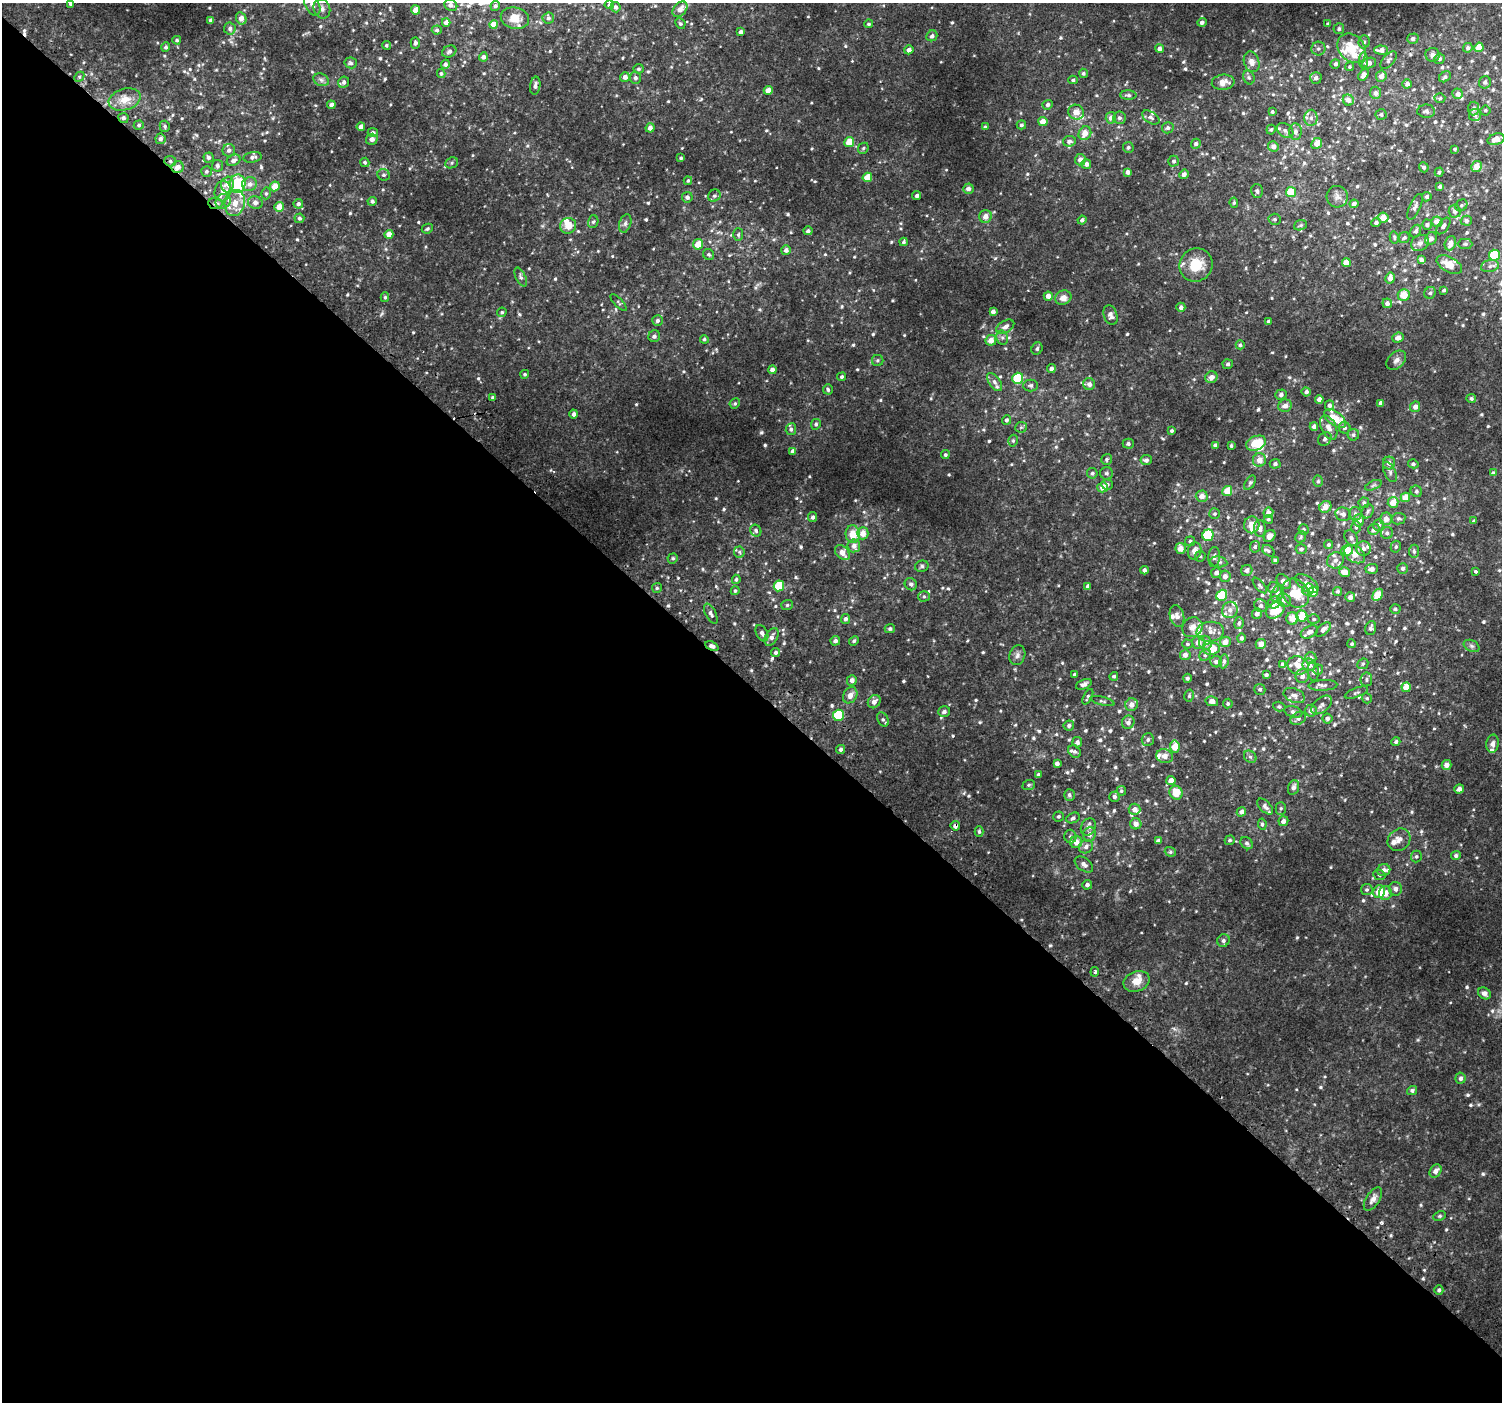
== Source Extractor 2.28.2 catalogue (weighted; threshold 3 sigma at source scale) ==
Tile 14 of 4 x 4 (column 2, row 4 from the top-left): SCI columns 1564-3063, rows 224-1623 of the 6113 x 6113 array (HDU 1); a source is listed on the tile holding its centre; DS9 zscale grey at full resolution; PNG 1504 x 1404 px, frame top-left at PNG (2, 3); each listed source drawn as its Kron ellipse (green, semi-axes under 4 px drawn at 4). Shown black and unused: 51% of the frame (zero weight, under 2 of 3 exposures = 3% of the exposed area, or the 3 px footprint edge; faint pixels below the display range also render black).
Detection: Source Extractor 2.28.2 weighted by HDU 2 'WHT'; one run over the whole footprint, this tile lists its part. Background 0.0336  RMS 0.0094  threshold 0.0425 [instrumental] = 3 sigma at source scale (4.5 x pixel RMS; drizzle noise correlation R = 1.50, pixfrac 1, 0.0396/0.0396 arcsec/px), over >= 5 px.
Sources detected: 793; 2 cosmic-ray / hot-pixel residue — neither listed nor drawn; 37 inside a brighter listed object's ellipse — not listed separately; of the other 754, all 500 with FLUX_AUTO >= 1.42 (the completeness limit of this list) listed and drawn (254 fainter detections not listed), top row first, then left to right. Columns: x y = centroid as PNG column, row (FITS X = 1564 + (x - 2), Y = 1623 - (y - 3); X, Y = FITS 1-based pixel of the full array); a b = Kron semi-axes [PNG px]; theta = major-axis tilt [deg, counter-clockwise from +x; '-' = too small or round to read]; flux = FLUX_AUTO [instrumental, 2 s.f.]
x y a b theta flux
70 4 4 4 - 1.5
312 5 12 7 -64 4.8
451 5 7 5 -23 3.4
609 5 4 4 - 2
495 6 5 4 - 2.1
615 7 5 5 - 3.5
322 9 10 8 -69 4.1
680 9 9 6 48 6.5
416 10 4 4 - 11
241 18 6 5 - 7
515 18 14 10 -13 11
548 18 6 5 - 2.1
211 20 4 4 - 3.3
1202 22 5 4 - 3.3
446 23 4 4 - 4.7
680 23 5 5 - 1.6
494 24 4 4 - 10
869 24 4 4 - 1.7
1328 24 4 3 - 1.5
230 28 6 6 - 2.7
1339 29 5 5 - 2
437 30 5 4 - 1.8
741 32 4 3 - 3.1
932 36 6 5 - 2.8
1413 39 6 5 - 2.7
177 40 4 4 - 1.5
1364 42 6 5 - 1.9
415 43 6 4 88 2.2
386 45 4 4 - 1.7
166 47 5 4 - 1.8
1479 47 5 4 - 13
1160 48 4 4 - 3.5
1352 48 16 12 -48 22
1468 48 5 4 - 2.7
1318 49 7 7 - 2.6
909 50 4 4 - 5.3
1381 50 7 4 -2 5.9
449 51 7 5 25 2.5
1432 55 7 7 - 3.8
483 57 4 4 - 3.3
1440 59 5 5 - 2.7
1363 60 8 4 -89 1.9
1389 60 10 5 50 2.6
1252 62 10 7 -72 6.8
351 63 6 5 - 1.9
1369 63 7 5 22 4.5
445 64 4 4 - 2.6
1335 64 5 5 - 2.3
1349 67 4 4 - 1.5
638 69 5 5 - 2.1
441 73 4 3 - 1.7
1083 73 5 4 - 1.7
1364 75 6 4 52 5.1
1381 76 6 5 - 4.8
79 77 5 4 - 1.6
625 77 5 4 - 5.2
1249 77 7 5 -68 1.9
1445 77 6 5 - 2.2
635 78 6 5 - 2.7
1316 78 6 5 - 3
321 80 8 6 -23 2.6
1073 80 5 4 - 1.6
344 82 6 5 - 3.3
1223 82 11 7 6 8.2
1485 82 6 5 - 2.2
1407 84 4 4 - 3.4
535 86 9 5 80 3.2
768 90 4 4 - 8.5
1375 93 6 5 - 3.6
1458 94 5 5 - 4.7
1128 95 8 4 -1 2.2
1440 98 5 4 - 1.5
125 99 16 10 17 11
1348 100 5 5 - 4.9
331 105 4 4 - 4.1
1048 105 5 4 - 3
1473 109 7 5 85 3.1
1485 110 5 5 - 1.4
1426 111 9 6 0 2.7
1076 112 8 7 - 7.3
1272 112 4 3 - 1.5
1381 115 6 5 - 2.4
1475 115 6 6 - 3.2
1151 117 9 5 -32 2.8
123 118 5 5 - 2.2
1111 118 6 5 - 5.6
1119 118 6 6 - 2.3
1311 118 8 6 90 3.9
1043 122 4 4 - 9.3
139 125 5 4 - 1.7
1021 125 5 4 - 1.9
165 126 5 5 - 1.7
361 127 4 4 - 6
985 127 4 4 - 1.7
650 128 5 4 - 4.8
1168 128 6 5 - 2.4
1271 130 5 4 - 1.6
1285 130 9 6 -39 3.2
1295 132 8 6 89 3.9
373 133 5 4 - 2.5
1085 133 7 6 - 7.8
160 139 5 5 - 3.1
372 139 6 5 - 3.5
1496 139 8 5 16 8.2
1069 141 6 5 - 3.4
849 142 5 4 - 15
1317 143 6 5 - 8.5
1196 144 5 4 - 2.3
1273 146 5 5 - 4.9
1128 147 5 5 - 2.1
863 148 6 5 - 1.5
1455 149 4 3 - 1.4
229 150 6 6 - 3.1
253 157 9 5 10 2.9
208 158 5 5 - 2.4
681 158 3 3 - 1.4
233 160 7 5 28 3.5
1080 160 5 5 - 5.9
170 161 6 5 - 2.1
1174 161 5 5 - 2
365 162 4 4 - 1.7
452 163 6 5 - 1.7
1086 164 5 5 - 3.9
217 166 5 5 - 2.4
1476 166 5 5 - 10
178 167 6 6 - 7.4
1424 167 5 4 - 2.3
206 171 5 5 - 1.7
1128 172 4 4 - 3.9
1439 172 5 4 - 1.6
1184 174 5 4 - 3.2
384 175 6 5 - 1.9
867 177 5 4 - 13
688 181 4 4 - 1.5
227 184 8 6 86 9.1
238 184 9 8 - 60
249 184 7 7 - 4.7
275 186 5 4 - 12
1440 187 4 3 - 1.9
968 189 5 5 - 4
223 191 10 8 79 6.2
1257 191 7 6 - 2.5
1291 192 5 5 - 16
266 193 6 4 75 1.6
714 196 6 5 - 2.1
917 196 4 4 - 2.4
687 197 5 5 - 3
1337 197 11 10 - 4.6
1427 197 5 4 - 2.5
223 201 8 7 - 4.6
372 201 4 4 - 2.4
215 203 7 5 -6 2.7
235 203 13 10 77 11
255 203 7 6 - 3.5
1234 203 5 4 - 1.6
298 204 5 5 - 2.8
1354 204 4 4 - 3.6
1461 205 6 5 - 1.6
279 207 5 4 - 9.5
1415 207 14 5 66 3.7
1455 211 6 6 - 3.9
985 216 6 6 - 6.3
299 218 5 4 - 2.1
1383 218 5 5 - 12
1275 219 6 5 - 2
1082 220 4 4 - 2.3
1466 221 5 5 - 2.6
593 222 6 5 - 2
1376 222 5 4 - 2.5
1437 222 5 5 - 6.9
625 223 9 6 73 3
1300 225 6 5 - 1.6
1427 225 5 5 - 2.5
568 226 8 8 - 11
1443 226 9 5 54 3.1
427 229 6 4 27 1.8
808 231 4 4 - 2.2
1416 231 7 5 62 2.3
389 234 4 4 - 8.4
738 234 6 5 - 1.6
1394 237 6 4 -77 1.4
1404 238 6 5 - 1.7
1431 239 7 5 53 3.9
904 242 4 4 - 1.8
1420 243 9 7 32 4.2
1450 243 7 5 69 6.8
698 244 5 5 - 13
1465 244 7 5 0 1.8
786 250 5 5 - 3.9
709 255 6 5 - 2
1494 255 5 5 - 27
1421 260 4 4 - 3.3
1346 262 4 4 - 12
1196 265 17 16 - 23
1449 265 14 7 -29 13
1490 266 9 6 11 3.1
521 277 10 5 -65 2.5
1390 278 5 4 - 6
1444 290 3 3 - 1.6
1430 293 6 5 - 2
1404 295 6 6 - 13
1048 296 4 4 - 5.6
385 297 5 4 - 1.6
1063 298 8 7 - 6.7
618 302 11 4 -46 1.5
1387 303 5 4 - 3.3
1181 307 4 4 - 4
993 311 4 4 - 3.8
502 312 5 4 - 1.6
1111 315 10 6 -70 4.6
657 321 5 5 - 2.7
1268 321 3 3 - 1.4
1005 327 10 6 30 3.8
654 336 6 5 - 2.8
1002 338 7 5 -68 2.4
1398 338 6 5 - 5.8
704 339 4 4 - 1.8
991 340 5 5 - 7.9
1240 345 4 4 - 1.6
1037 349 6 5 - 2
878 360 6 5 - 1.6
1396 360 11 8 44 4.1
1228 364 5 5 - 2.1
1051 369 4 4 - 3.2
772 370 4 4 - 3.9
525 374 4 4 - 1.7
842 377 4 4 - 1.8
1211 377 6 5 - 5.1
1018 378 5 5 - 40
995 382 10 5 -53 3.6
1089 384 6 6 - 3.8
1031 385 7 6 - 2.3
828 389 5 5 - 1.8
1306 392 4 4 - 2.8
1281 395 5 5 - 2.8
493 397 4 4 - 1.9
1471 398 5 4 - 2
1319 399 4 4 - 5.4
735 403 5 5 - 1.6
1381 403 4 4 - 3.9
1329 405 5 4 - 3.1
1285 406 7 6 - 5.1
1415 407 5 5 - 4.7
574 414 4 4 - 3.3
1335 419 13 7 -37 14
1006 420 5 4 - 2.3
816 424 5 4 - 2.1
1314 426 4 4 - 4
1021 427 6 5 - 1.6
1329 427 13 7 -65 6.7
1345 428 6 5 - 2.5
791 429 6 5 - 2.2
1172 431 4 4 - 1.7
1353 435 6 5 - 2.2
1325 439 7 6 - 2.7
1013 441 6 4 75 1.6
1256 443 10 7 23 20
1128 444 5 5 - 2.3
1215 445 4 4 - 3.2
1231 446 3 3 - 1.7
793 451 4 4 - 3.8
945 455 4 4 - 1.6
1107 459 6 5 - 1.9
1146 460 6 5 - 2.9
1259 460 7 6 - 7.5
1389 463 6 6 - 4.2
1275 464 5 5 - 2.6
1413 464 5 4 - 1.7
1390 472 11 5 -64 2.7
1092 473 5 5 - 2.1
1106 473 6 6 - 2.2
1493 473 4 3 - 1.7
1318 481 6 5 - 1.9
1250 483 8 4 57 1.8
1107 484 6 5 - 2.5
1373 485 9 4 23 2
1103 487 5 5 - 8.2
1227 491 5 5 - 14
1416 491 6 5 - 2
1202 496 6 5 - 6.7
1405 497 5 4 - 12
1393 502 5 5 - 12
1364 503 5 5 - 1.9
1325 507 6 5 - 6.3
1368 511 7 5 62 2.1
1268 513 5 5 - 6.2
1214 514 5 5 - 1.5
1343 514 8 6 -18 3.8
1355 514 6 6 - 2.5
813 517 5 4 - 2.4
1268 519 4 4 - 1.6
1386 519 6 6 - 6.3
1399 519 7 5 9 2.3
1359 520 6 5 - 10
1474 521 3 3 - 1.5
1252 525 8 7 - 9.4
1379 525 6 5 - 2.6
1356 527 6 4 -90 1.8
1260 528 8 6 -88 4.7
1304 529 5 5 - 1.5
1374 529 6 5 - 3.6
756 531 6 5 - 1.9
863 533 6 5 - 8.6
1387 533 6 6 - 2.5
853 534 9 7 -85 16
1208 535 6 5 - 35
1270 536 6 5 - 6
1301 537 6 5 - 1.5
1351 538 8 6 -61 2.9
1190 541 5 4 - 1.4
1328 545 4 4 - 1.7
854 546 6 6 - 3.9
1255 547 6 5 - 1.9
1396 547 6 5 - 1.8
1180 548 5 5 - 9.4
1301 549 5 5 - 2.1
1364 549 7 7 - 4
1347 550 6 5 - 12
1195 551 9 6 74 6.8
1268 551 7 5 -39 1.4
1414 551 6 5 - 2
739 552 5 5 - 1.8
842 553 9 6 -48 7
1355 554 11 8 -34 8.7
1200 556 6 5 - 1.4
1214 557 10 6 84 2.7
673 558 5 4 - 1.5
1275 560 4 4 - 1.7
1335 560 9 7 43 4.7
1219 562 8 5 -10 2.3
922 566 7 5 14 1.8
1403 568 5 5 - 2.8
1372 569 6 5 - 4.3
1144 570 4 4 - 2.3
1247 570 6 5 - 3.8
1475 571 3 3 - 14
1345 572 5 5 - 7.4
1216 573 5 5 - 3.3
1225 576 6 5 - 4.3
736 579 4 4 - 1.8
1284 582 9 5 -46 5.7
1307 583 13 7 -34 6.5
911 584 6 6 - 2.8
1260 585 9 4 -49 2
779 586 5 5 - 29
1088 586 4 4 - 3.5
1274 587 5 5 - 1.6
657 588 5 5 - 1.5
1308 589 6 5 - 7
735 591 4 4 - 1.8
1338 591 4 4 - 1.5
1313 592 5 4 - 19
1277 593 9 5 62 3.6
1295 593 15 12 -52 21
1222 595 6 5 - 32
1378 595 6 4 58 16
924 596 5 5 - 1.6
1350 597 5 5 - 4.4
1284 600 7 6 - 3.5
1274 602 6 6 - 5.3
787 605 6 5 - 1.7
1261 606 7 6 - 1.9
1395 609 5 4 - 1.6
1230 610 8 7 - 5.2
1275 610 10 7 34 23
711 614 11 5 -63 3.5
1257 614 5 5 - 4.1
1177 616 11 7 -76 4.8
1302 616 5 5 - 21
845 619 5 4 - 2.6
1292 619 6 6 - 8.4
1314 619 6 5 - 1.5
1239 623 6 5 - 2.3
1192 627 11 9 36 7.3
1371 628 7 5 71 2.6
890 629 5 4 - 1.9
1323 630 9 5 44 3.7
1210 632 14 10 6 7
1309 632 9 5 27 4.8
762 633 9 5 -62 3.3
771 637 9 6 61 4.3
1241 638 5 4 - 2.4
835 641 5 4 - 2.8
854 641 5 4 - 1.9
1198 642 6 6 - 6.3
1225 642 5 5 - 7
1205 643 7 6 - 5.1
1187 644 5 4 - 1.7
1261 644 5 5 - 6.2
1352 644 4 4 - 1.4
712 646 7 4 -24 3.6
1472 646 8 5 -27 2.3
1211 649 8 6 8 15
776 653 4 4 - 2.2
1017 655 10 7 72 3.5
1185 655 5 5 - 4.7
1205 655 6 5 - 1.9
1311 658 6 5 - 2.3
1224 661 7 4 81 2.1
1216 662 6 5 - 2.9
1283 664 4 3 - 3
1309 664 6 6 - 6.9
1363 664 6 5 - 1.4
1298 665 11 9 -23 8.8
1318 670 5 4 - 1.5
1313 671 10 5 -84 2.6
1075 675 4 3 - 1.9
1266 675 3 3 - 1.8
1114 676 4 4 - 1.6
1302 676 7 6 - 3.8
1187 678 4 4 - 2.1
1366 679 7 6 - 2.1
852 680 5 5 - 4
1084 684 8 4 23 3.1
1323 685 14 5 3 3.5
1406 687 5 4 - 14
1260 689 5 5 - 1.9
1356 693 12 4 21 2.2
850 695 8 6 60 5.6
1294 695 11 7 -22 3.7
1189 696 6 4 77 1.5
1088 697 8 4 63 1.9
1367 698 5 5 - 1.4
1102 701 12 3 -14 1.7
1212 701 6 5 - 5.2
874 702 7 6 - 4.3
1228 704 5 4 - 1.7
1132 705 6 6 - 5.2
1322 705 12 7 39 3.8
1279 707 6 4 -16 1.8
1311 711 6 5 - 5
944 712 6 5 - 3.1
1293 712 9 5 -17 2.7
838 715 6 5 - 52
883 719 7 5 -62 2
1298 719 8 6 29 3.6
1327 719 5 5 - 3
1128 722 7 6 - 3.4
1069 725 5 5 - 2.4
1148 740 6 6 - 2.5
1077 742 5 5 - 2.6
1396 742 4 4 - 2.2
1492 744 9 6 86 3.6
1175 746 6 4 -81 15
841 749 5 4 - 2.1
1075 751 7 5 -40 2.2
1165 756 8 7 - 5.5
1250 757 7 5 -44 2
1057 763 4 4 - 3
1446 765 5 5 - 5.3
1038 774 3 3 - 1.8
1171 781 5 4 - 6.2
1029 785 6 5 - 1.6
1293 787 7 5 74 3.7
1459 789 5 4 - 3.9
1121 791 5 4 - 1.6
1176 793 7 6 - 15
1069 795 6 5 - 2.1
1114 797 5 5 - 2.7
1265 807 10 5 -45 2.8
1281 808 6 5 - 1.8
1135 809 6 5 - 4.7
1241 812 5 4 - 3.9
1058 816 5 5 - 1.7
1073 818 7 5 23 1.9
1283 821 5 4 - 3.7
1136 824 5 5 - 4.6
1262 824 6 4 -81 1.9
955 826 5 4 - 3.5
1088 827 9 7 62 3.7
979 831 5 4 - 1.7
1089 834 7 6 - 4.5
1070 837 7 6 - 2.3
1230 840 5 4 - 1.6
1399 840 12 10 42 6.5
1158 841 4 4 - 3.3
1076 842 6 6 - 6.3
1247 843 7 5 -47 2.2
1086 847 7 6 - 3.7
1170 852 6 4 -20 1.5
1416 856 6 5 - 1.6
1456 856 5 4 - 2.3
1084 864 10 6 -36 4.5
1384 870 6 6 - 3.8
1379 875 6 4 -23 1.5
1087 885 5 4 - 3
1395 889 7 6 - 3.4
1367 890 6 5 - 1.8
1379 892 6 6 - 14
1385 893 7 6 - 7.3
1223 940 6 6 - 2.7
1095 972 5 3 - 5.6
1137 981 13 10 21 11
1484 993 7 5 -38 3.7
1461 1078 5 5 - 2.8
1412 1091 5 4 - 2.4
1436 1171 7 5 58 4.4
1373 1199 13 6 56 5
1440 1216 6 4 26 1.5
1439 1290 5 4 - 1.9
Overlapping masked pixels (flux is a lower limit): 4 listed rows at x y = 178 167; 215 203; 712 646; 955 826
Isophote crosses this tile's border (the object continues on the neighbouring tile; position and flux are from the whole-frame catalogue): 4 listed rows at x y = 70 4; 312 5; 615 7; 515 18